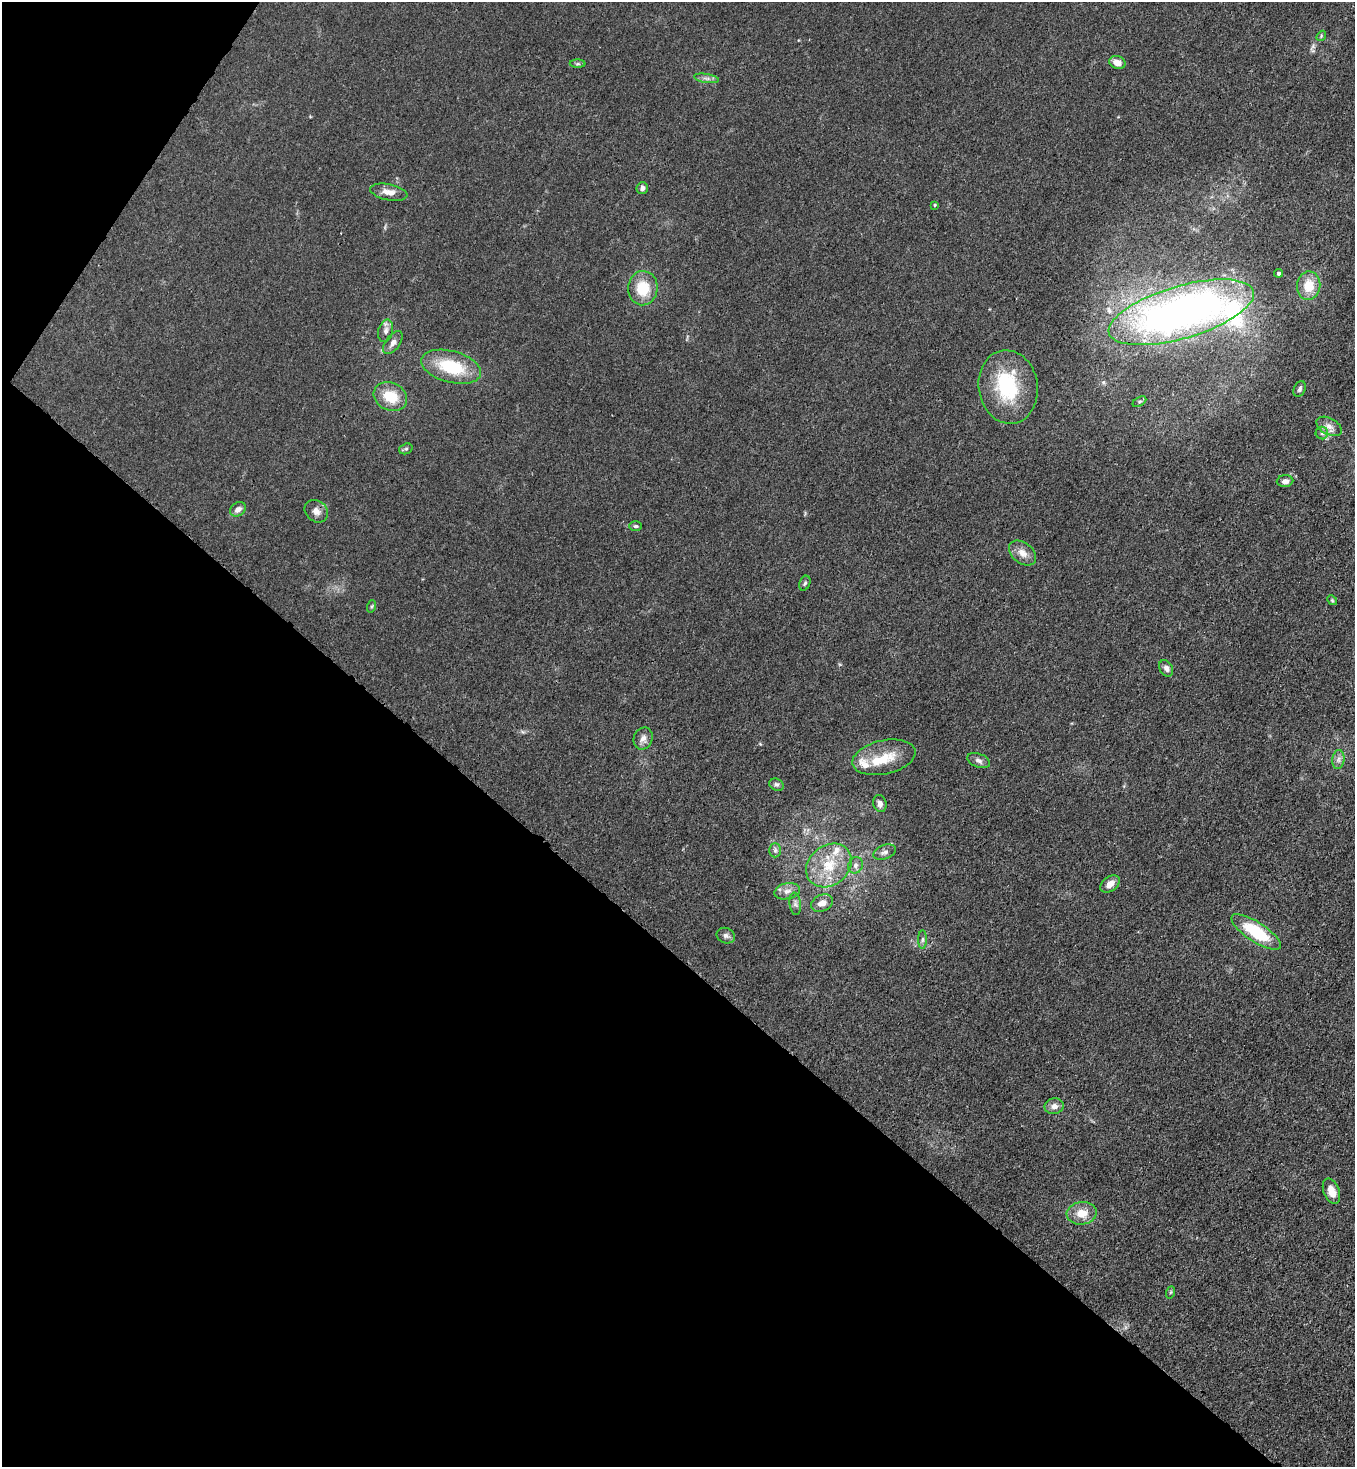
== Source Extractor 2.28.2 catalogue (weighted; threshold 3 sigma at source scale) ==
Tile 9 of 4 x 4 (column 1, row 3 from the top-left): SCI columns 364-1716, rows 1525-2989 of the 6003 x 5982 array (HDU 1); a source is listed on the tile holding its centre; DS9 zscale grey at full resolution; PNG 1357 x 1469 px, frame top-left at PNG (2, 2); each listed source drawn as its Kron ellipse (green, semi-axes under 4 px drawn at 4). Shown black and unused: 37% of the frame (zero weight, under 3 of 4 exposures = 7% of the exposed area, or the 3 px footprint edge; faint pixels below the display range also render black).
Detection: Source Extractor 2.28.2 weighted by HDU 2 'WHT'; one run over the whole footprint, this tile lists its part. Background 0.0202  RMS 0.0028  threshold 0.0127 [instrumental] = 3 sigma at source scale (4.5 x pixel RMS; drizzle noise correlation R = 1.50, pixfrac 1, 0.05/0.05 arcsec/px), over >= 5 px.
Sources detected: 56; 5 inside a brighter listed object's ellipse — not listed separately; the other 51 listed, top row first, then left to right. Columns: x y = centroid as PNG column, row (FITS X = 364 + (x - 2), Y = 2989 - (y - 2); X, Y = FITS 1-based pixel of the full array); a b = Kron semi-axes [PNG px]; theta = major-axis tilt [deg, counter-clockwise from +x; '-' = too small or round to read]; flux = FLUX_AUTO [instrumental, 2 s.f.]
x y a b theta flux
1321 36 5 4 - 0.36
1117 63 8 6 -17 2.2
578 64 8 4 0 0.47
706 78 12 4 -9 0.94
642 188 6 5 - 1.1
389 192 19 8 -11 2.4
935 205 4 3 - 0.24
1278 273 4 4 - 0.45
1309 286 14 11 83 5.5
643 288 17 15 87 7.8
1181 312 75 26 16 160
386 331 11 7 75 1.3
393 343 13 7 55 1.4
451 367 31 15 -15 13
1008 387 37 29 -81 20
1300 389 8 5 65 0.7
390 396 17 13 -27 7.3
1139 402 7 4 31 0.58
1329 426 14 8 -27 1.8
1322 433 6 6 - 0.69
406 449 7 5 20 0.48
1285 481 8 6 4 1.3
238 509 8 6 33 1.5
316 511 12 10 -41 1.8
635 526 6 5 - 0.48
1023 553 15 10 -39 2.5
805 583 8 5 68 0.61
1332 600 5 4 - 0.39
372 606 6 4 71 0.37
1166 668 9 6 -61 1.2
643 738 11 9 67 1.5
884 757 32 17 12 8.2
979 760 12 6 -20 1.1
1338 760 9 6 84 1
777 785 7 6 - 0.64
880 803 8 6 -73 1.1
775 850 7 6 - 0.76
885 852 12 7 21 1.2
829 865 24 20 40 9.7
855 865 8 7 - 1.2
1110 884 11 7 36 2
787 891 13 8 12 1.7
822 903 11 8 24 2.2
795 904 11 5 -83 0.86
1256 932 29 10 -33 15
726 936 9 7 -22 1
922 939 9 4 89 0.7
1054 1106 9 8 - 1.6
1331 1191 13 8 -68 2.8
1082 1213 15 11 4 4.1
1171 1292 6 4 71 0.34
Overlapping masked pixels (flux is a lower limit): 2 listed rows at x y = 1181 312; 822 903